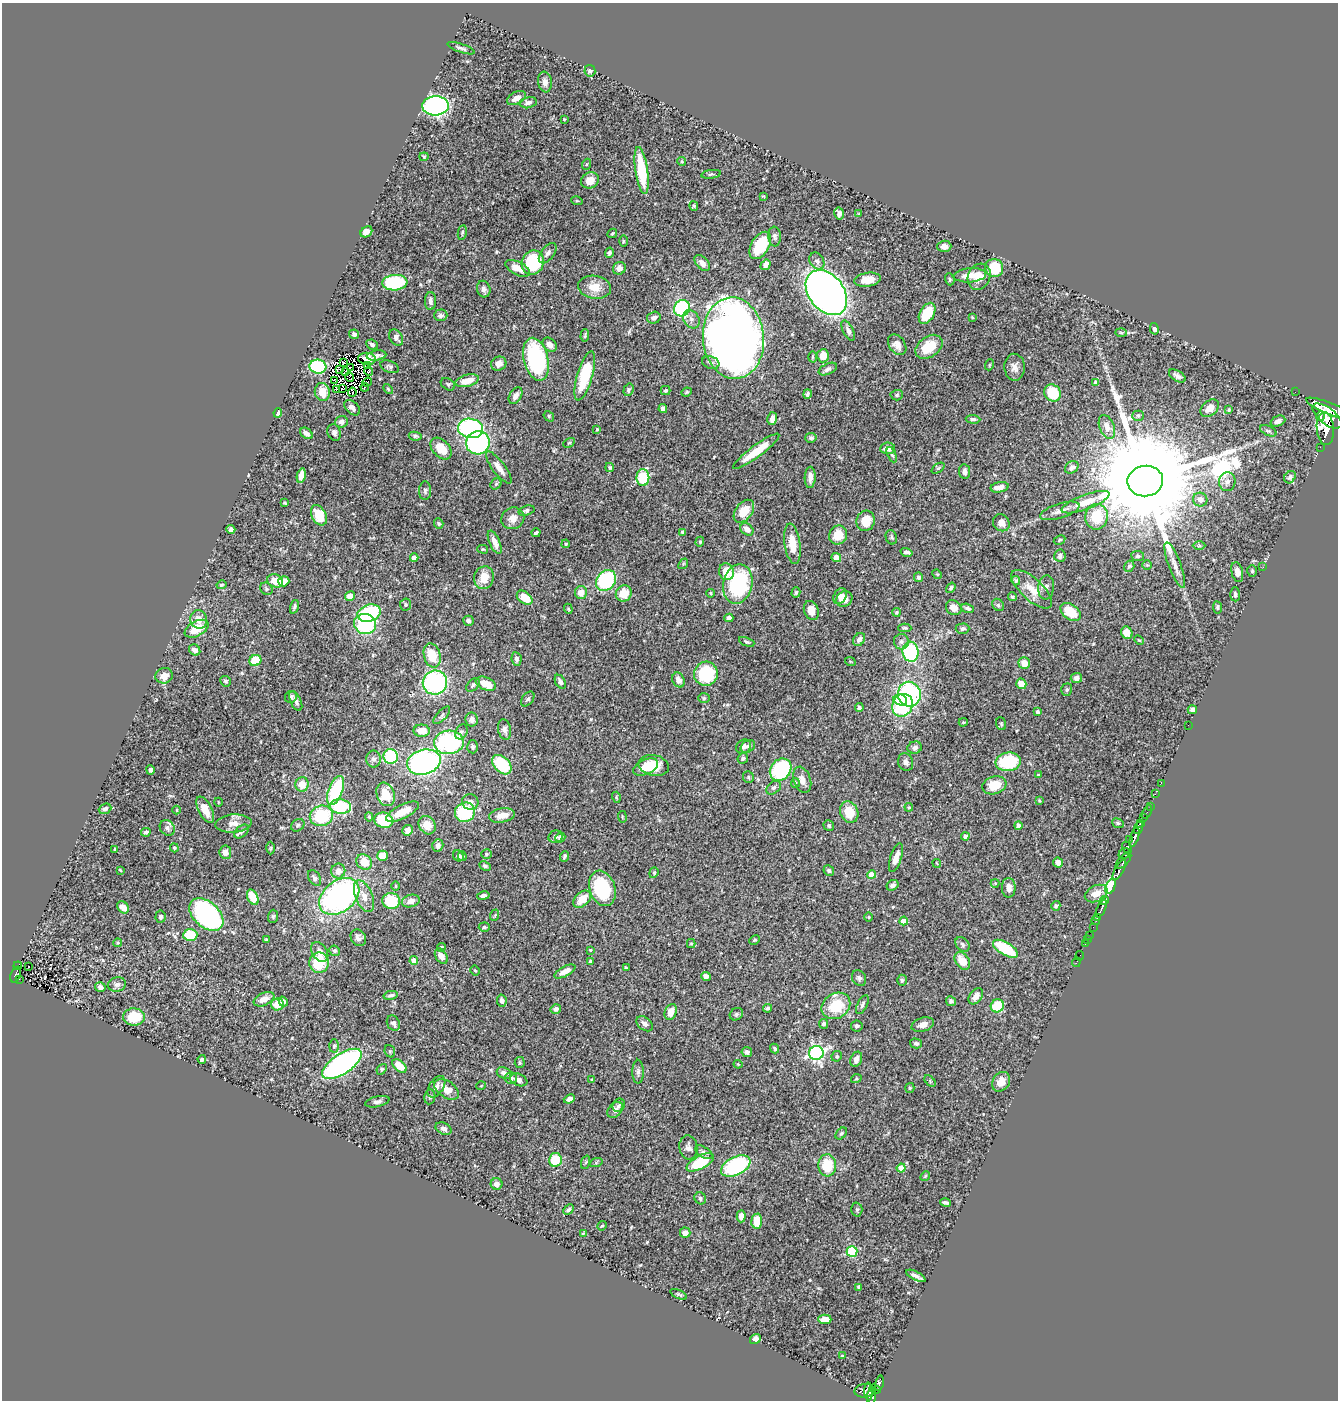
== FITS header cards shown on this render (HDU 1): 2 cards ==
NAXIS1  =                 1336
NAXIS2  =                 1398

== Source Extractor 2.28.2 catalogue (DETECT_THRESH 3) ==
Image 1336 x 1398 px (HDU 1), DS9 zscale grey, 1 PNG px = 1 image px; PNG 1340 x 1402 px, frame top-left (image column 1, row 1398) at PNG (2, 3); each listed source drawn as its Kron ellipse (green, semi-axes under 4 px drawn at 4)
Background 0.544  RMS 0.019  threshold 0.0583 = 3 sigma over >= 5 px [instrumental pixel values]
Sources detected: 513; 2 with non-positive FLUX_AUTO (blend fragments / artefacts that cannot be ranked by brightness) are neither listed nor drawn; of the other 511, the 500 brightest by FLUX_AUTO listed and drawn (11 fainter detections omitted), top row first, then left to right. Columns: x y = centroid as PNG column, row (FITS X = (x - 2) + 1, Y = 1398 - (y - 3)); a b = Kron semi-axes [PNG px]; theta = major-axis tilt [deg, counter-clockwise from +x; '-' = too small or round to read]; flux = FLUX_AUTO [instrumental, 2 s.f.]
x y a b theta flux
461 48 14 3 -19 3.5
590 71 6 5 - 3.7
545 82 10 7 -82 6.8
516 98 10 6 27 11
528 103 8 5 12 6.4
436 106 13 9 3 320
564 119 3 3 - 1
424 157 4 4 - 1.5
682 161 4 4 - 1.4
587 164 5 3 - 1.6
642 170 24 6 -82 63
711 174 10 2 7 1.5
590 180 9 8 - 14
763 196 4 3 - 1
577 201 5 3 - 1.2
694 206 4 4 - 1.6
839 213 6 5 - 4.4
859 214 3 2 - 1.1
366 232 6 5 - 8.4
462 232 7 4 79 2.1
612 233 5 3 - 1.6
775 236 10 6 -86 3.9
623 241 5 3 - 1.5
760 245 15 9 59 55
944 246 7 5 2 7.5
548 253 12 6 52 5.3
609 253 5 4 - 3.1
817 261 9 7 -56 4.8
533 262 12 11 - 85
702 263 9 6 -47 6.9
766 265 6 4 56 6.6
518 268 13 6 -27 15
619 268 6 6 - 7.3
994 268 9 9 - 42
970 275 16 7 5 16
979 277 13 11 63 16
950 279 6 4 -70 2.1
867 280 13 7 9 16
395 283 12 7 4 99
594 287 16 11 -9 19
484 289 8 6 -77 4.7
826 293 25 17 -52 920
430 301 9 5 90 4.6
682 308 8 7 - 140
927 313 11 7 60 44
441 315 6 6 - 4.6
972 317 4 3 - 1.1
654 318 7 6 - 5.1
691 319 10 7 -55 6.3
1154 329 6 4 -77 4.1
848 330 11 5 -65 5.4
1121 333 6 4 -2 1.8
354 334 5 4 - 3.9
585 335 6 4 86 1.8
396 338 9 6 -58 5.1
733 338 41 30 -85 1500
372 344 6 4 -26 3.7
550 345 8 6 -44 6.5
897 345 11 8 -53 9.9
929 347 15 10 36 32
376 355 10 5 9 5.9
823 356 7 6 - 15
812 357 5 3 - 1.4
367 359 9 6 -6 5.4
536 359 22 12 -76 150
344 363 3 2 - 1.1
711 363 9 6 -19 4.4
499 364 8 7 - 8.7
989 365 5 3 - 1.3
367 366 2 2 - 2.6
318 367 8 7 - 110
390 367 9 6 -24 3.5
1015 367 13 10 -87 9.8
350 368 3 2 - 1.6
340 369 4 2 - 2.1
828 369 10 5 26 4.2
346 371 2 2 - 1.3
369 371 5 3 - 1.4
585 376 25 7 74 60
1177 376 9 5 -33 4.7
350 377 5 2 - 1.6
335 380 4 2 - 1.2
467 381 12 6 15 17
367 382 5 2 - 1.8
1095 382 4 3 - 1.5
448 384 8 5 -33 2.4
365 387 4 2 - 1.2
342 388 3 2 - 1.5
388 389 6 3 -46 1.5
336 390 3 2 - 1
628 390 6 5 - 2.8
666 391 5 4 - 2
322 392 9 7 -75 18
352 392 5 2 - 1.8
687 392 5 3 - 1.7
1295 392 2 2 - 3.9
1052 393 9 8 - 51
807 394 5 4 - 3
897 395 6 5 - 2.1
516 396 9 6 57 6.5
352 408 9 6 -43 6
1210 408 10 7 40 13
663 409 4 4 - 4.7
1330 409 25 5 -22 2200
1229 410 4 3 - 1.6
278 413 5 4 - 5.9
549 416 6 4 -50 1.8
1138 416 5 5 - 2.4
1320 416 4 2 - 150
1327 416 17 8 -38 2100
772 419 6 5 - 7.9
973 419 7 4 -3 3.1
1278 421 8 5 22 5.4
341 422 6 6 - 4.7
1107 427 12 7 -69 11
471 428 12 9 -8 180
1325 428 16 8 -84 1700
597 429 3 3 - 1.4
1268 431 9 4 -23 2.9
334 432 8 6 -69 3.9
306 433 7 5 -39 5.5
415 436 6 4 -8 2.3
811 438 6 5 - 2.6
478 443 12 11 - 210
569 443 6 4 29 1.8
1320 447 2 2 - 4
441 448 12 8 -47 24
887 448 7 5 6 9.9
756 451 28 6 36 38
892 455 8 4 -64 2.8
499 467 19 6 -53 12
610 467 4 4 - 1.8
1072 467 7 5 33 6.1
938 468 7 4 36 1.6
965 471 7 5 -83 7.2
301 475 7 4 77 10
810 477 11 5 87 7.9
1290 477 7 5 54 3.4
643 478 8 6 -88 69
1145 481 18 15 8 56000
1227 482 9 8 - 6.4
496 484 6 5 - 2.3
1000 487 9 5 11 10
425 491 9 6 89 2.8
1200 500 7 7 - 7.3
1086 502 25 7 20 23
285 503 4 3 - 1.8
526 511 8 5 18 3.8
744 511 13 8 53 28
1060 511 20 7 17 10
319 515 11 7 -62 29
1096 517 13 11 81 40
513 518 12 10 29 11
866 521 10 9 - 27
1001 523 9 8 - 7.9
439 524 5 4 - 1.8
231 529 4 4 - 4.1
747 529 7 5 -43 8.4
682 532 3 3 - 1.4
536 533 4 3 - 2.9
838 535 10 8 60 21
891 537 7 5 -70 2.4
1060 540 6 4 28 1.8
495 542 12 5 -66 9.2
700 542 5 4 - 1.7
566 544 4 3 - 1.9
792 544 20 8 -82 23
1199 546 6 4 -1 1.8
483 549 5 4 - 1.7
907 552 6 3 -15 3.7
1060 556 6 6 - 4.1
1138 556 6 5 - 2.9
836 557 5 4 - 11
414 558 4 4 - 9.5
683 564 6 4 49 2.1
1147 565 5 5 - 1.5
1175 565 24 6 -69 10
1129 566 6 5 - 2.4
1263 567 2 2 - 2.4
1252 571 6 4 88 2.2
726 572 8 7 - 25
1237 572 10 5 -77 9.6
937 574 5 4 - 1.4
918 577 5 4 - 3.2
484 578 11 9 71 21
606 580 11 9 49 110
275 581 8 6 -22 18
284 581 5 5 - 18
1016 581 5 4 - 2.5
738 584 20 14 79 130
221 585 5 4 - 1.9
1046 587 12 8 83 5.8
951 588 5 4 - 2.1
266 589 7 5 -47 2.5
1032 589 26 10 -43 22
581 592 6 6 - 11
796 592 5 4 - 1.8
624 593 8 7 - 21
711 593 4 3 - 1.4
1235 594 7 5 -88 3.1
350 596 5 4 - 16
840 596 8 6 58 8.1
1012 597 4 3 - 1.8
525 598 9 6 -37 27
844 599 8 7 - 11
405 605 6 5 - 2.2
998 605 7 5 -47 2.6
294 607 7 3 73 2.5
1217 607 6 4 -80 2.1
954 608 8 7 - 10
968 608 7 4 -19 2.9
568 609 5 4 - 1.6
811 611 10 7 -70 11
896 612 4 4 - 1.7
1071 612 11 7 -37 36
369 613 12 8 18 120
729 618 4 4 - 5.8
199 619 9 8 - 13
468 621 5 5 - 4.4
365 624 11 10 - 110
905 628 6 4 -1 2.3
197 629 13 7 28 32
962 629 7 5 2 3.3
1127 633 6 5 - 15
859 639 7 5 56 5.6
1139 640 5 3 - 1.4
747 642 8 4 -21 2.3
901 642 8 7 - 4.6
195 650 6 5 - 6.5
911 652 10 8 -84 120
432 655 12 8 -74 32
516 659 7 5 -80 4.5
255 660 6 5 - 43
850 661 5 3 - 1.1
1024 663 6 6 - 12
706 674 12 12 - 73
164 676 9 7 18 13
1076 678 6 5 - 5.1
678 680 8 6 -63 7.2
226 681 5 5 - 2.5
435 682 12 12 - 180
560 682 7 5 -58 5.4
486 684 11 6 -23 20
1021 684 5 5 - 12
473 685 8 5 42 2.8
1067 690 6 5 - 2.5
909 694 12 11 - 200
291 697 6 6 - 3
704 698 6 5 - 2.1
528 699 8 5 51 3
900 700 7 5 -17 29
296 701 10 5 -64 5.1
902 705 11 10 - 91
859 708 4 4 - 2.1
1192 710 5 4 - 4.6
1037 712 4 4 - 2.5
442 715 11 5 46 3
472 720 7 6 - 5
963 722 5 4 - 1.4
1001 724 6 5 - 2
1188 725 2 2 - 31
504 730 10 6 -78 5.3
422 731 8 6 0 15
461 732 8 6 61 3
449 742 15 11 4 150
748 746 8 5 35 3.3
473 747 6 5 - 3.1
744 747 8 6 38 4.2
915 748 7 6 - 4.7
391 756 7 7 - 80
743 758 6 5 - 2.3
374 759 8 7 - 4.8
424 762 17 12 15 290
906 762 9 7 -69 5.3
1008 762 12 9 7 75
502 765 11 7 -46 68
654 765 15 10 -11 37
646 767 13 7 25 21
150 770 5 4 - 3.7
781 770 12 10 50 160
1038 775 3 2 - 1.3
748 777 6 5 - 2.3
802 780 13 8 -71 10
795 783 5 4 - 1.9
1161 783 2 2 - 7.5
302 784 7 6 - 16
994 785 12 8 17 28
774 788 8 5 38 3.5
335 790 15 7 69 87
386 794 12 9 -69 31
1155 794 2 2 - 6.7
616 797 5 3 - 1.3
1039 801 3 3 - 1.4
218 802 4 2 - 1
470 802 8 8 - 7
1150 806 2 2 - 6.6
340 807 11 7 -7 82
909 807 4 3 - 1.1
105 809 6 5 - 4.3
177 810 4 3 - 1.2
205 810 14 6 -62 18
402 812 18 6 27 20
465 812 10 9 - 83
849 812 11 9 -64 29
1147 812 8 2 63 17
502 815 13 7 10 17
321 816 12 10 18 64
369 817 4 4 - 1.6
622 817 6 3 -82 1.4
1143 817 4 3 - 17
384 820 9 7 -16 53
234 823 18 9 4 11
1118 823 6 4 -21 1.9
1141 824 4 3 - 150
298 825 7 5 35 2.4
427 825 10 8 -53 15
829 826 6 5 - 2.2
1018 826 4 4 - 3
167 828 8 7 - 4.5
1138 828 6 4 69 420
408 830 5 5 - 5.9
241 831 8 5 41 3.5
146 832 5 3 - 2.7
965 836 4 4 - 4.4
555 837 7 6 - 3.6
1134 837 10 3 72 490
560 838 5 4 - 3.3
1129 839 3 2 - 15
438 845 6 5 - 4.5
1127 847 6 4 -58 130
174 848 5 3 - 1.6
271 848 6 4 89 1.5
115 850 4 3 - 3.3
225 852 7 6 - 6.6
486 854 5 5 - 2.3
1124 854 6 5 - 110
382 856 5 5 - 19
458 856 6 5 - 3.8
462 856 5 4 - 2.6
565 856 5 3 - 2.6
896 858 15 5 72 12
1123 861 10 5 46 190
364 862 8 7 - 24
1058 862 5 5 - 7.9
937 863 4 2 - 1.1
485 866 6 4 -28 2.3
120 870 3 2 - 1.1
829 870 5 5 - 2.7
1119 870 11 4 60 310
338 871 7 7 - 10
654 873 5 4 - 1.7
871 875 4 4 - 19
314 878 8 5 -59 4.1
995 883 4 4 - 1.2
892 885 6 5 - 4.3
395 886 5 3 - 1.3
1110 886 8 4 67 3400
602 888 18 12 -72 94
1009 888 10 7 -89 9.1
1096 894 12 8 26 13
339 896 22 15 38 310
364 896 17 8 -67 15
483 896 6 4 11 4.2
253 897 8 5 -65 28
582 899 10 7 43 22
391 901 9 8 - 53
411 901 9 6 16 9.5
1104 901 5 3 - 190
1056 906 5 4 - 2.8
123 907 7 5 -49 9.8
1101 909 9 3 65 380
206 915 20 13 -42 280
495 915 6 3 72 1.3
273 916 7 5 87 2.4
161 917 6 5 - 3.3
869 917 4 3 - 1.1
1097 917 3 3 - 51
1096 920 5 3 - 41
904 921 4 4 - 12
484 927 5 4 - 2
1093 927 2 2 - 42
190 935 7 6 - 46
1089 935 2 2 - 6.5
358 938 9 7 -54 5.5
266 939 3 2 - 1.4
755 940 5 4 - 1.7
1087 940 2 2 - 5
118 943 4 4 - 1.4
691 943 4 4 - 1.5
962 944 8 6 -48 3.8
1085 944 2 2 - 6.1
441 947 4 4 - 2
1005 949 14 6 -31 67
590 950 4 4 - 1.4
335 951 5 5 - 2.6
320 952 11 7 -56 11
441 956 8 5 -57 11
1080 956 5 2 - 9.5
414 961 4 4 - 18
590 961 4 3 - 2.8
962 961 10 6 -55 19
1076 962 5 2 - 5.7
319 963 10 9 - 45
18 966 4 2 - 6.1
28 966 3 2 - 1.2
626 968 3 3 - 1.4
475 970 5 3 - 1.5
565 971 12 5 28 10
16 974 8 5 69 100
706 976 5 4 - 7.1
859 978 8 6 -59 3.9
19 979 3 2 - 6.1
902 980 5 4 - 2.1
117 984 9 7 13 4.6
100 987 5 4 - 5.2
391 995 7 4 11 3.5
976 996 9 6 53 9
264 999 11 6 24 11
502 1001 6 5 - 5.1
951 1001 5 5 - 3.2
283 1002 5 4 - 4.3
277 1004 6 6 - 19
862 1005 10 5 63 3.9
836 1006 15 12 34 46
997 1006 7 6 - 46
767 1008 4 3 - 2.8
556 1009 5 5 - 4.5
671 1012 8 6 68 15
736 1014 7 6 - 2.7
134 1017 11 8 -1 40
393 1023 8 6 -61 4.7
645 1024 9 6 -40 5.2
823 1024 5 4 - 2.3
923 1025 11 7 18 7.9
857 1026 6 6 - 3.4
916 1043 6 5 - 2.8
334 1046 6 5 - 2.4
775 1049 5 4 - 2.7
390 1051 6 5 - 1.7
747 1052 5 5 - 3.9
816 1053 7 7 - 300
837 1056 5 5 - 2.1
202 1059 4 3 - 2.6
856 1059 8 5 68 7.5
520 1063 5 5 - 2
342 1064 23 10 34 350
738 1064 4 4 - 1.2
399 1066 8 5 -43 19
382 1069 6 4 49 1.9
638 1072 12 5 90 4.8
504 1073 7 5 -22 5.3
511 1078 6 5 - 4.9
856 1079 5 3 - 1.3
519 1080 9 6 -23 5
591 1080 4 3 - 1.4
930 1081 7 4 -47 1.9
1001 1082 10 8 53 14
481 1086 5 3 - 1.1
436 1087 12 7 56 6
910 1088 5 4 - 1.6
447 1089 14 8 -35 16
430 1097 7 5 80 3.4
569 1099 6 4 23 6.8
377 1102 12 5 13 4.6
619 1105 7 6 - 2.9
615 1110 9 6 50 6
443 1129 8 5 -23 4.8
841 1133 7 4 49 2.2
688 1147 12 9 -83 6.3
704 1152 9 5 -32 3.8
555 1160 7 6 - 41
586 1162 7 4 71 1.6
700 1162 15 6 28 66
596 1163 7 4 20 1.9
827 1165 11 9 -86 36
736 1166 16 9 27 130
901 1168 4 4 - 20
925 1176 5 4 - 1.7
497 1184 6 6 - 5.8
700 1198 6 5 - 2.8
946 1203 5 3 - 2.5
569 1209 6 3 44 3.4
857 1210 7 5 89 2.7
741 1216 6 4 87 8
757 1221 7 5 84 24
602 1226 5 4 - 1.4
583 1233 4 3 - 1.5
685 1233 5 5 - 7.6
852 1251 5 5 - 110
916 1276 10 3 -27 4.4
859 1287 4 3 - 1.9
679 1294 9 4 -23 2.2
825 1319 6 4 -1 14
755 1339 6 4 35 8.3
842 1356 4 3 - 1.6
879 1383 7 3 76 82
875 1389 6 3 -20 55
865 1391 10 6 2 240
869 1391 9 3 -88 180
871 1396 7 4 82 200
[11 fainter detections neither listed nor drawn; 2 non-positive-flux detections neither listed nor drawn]